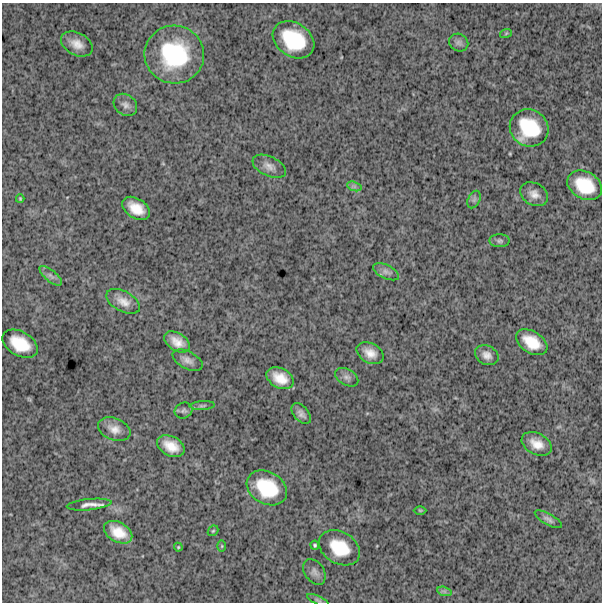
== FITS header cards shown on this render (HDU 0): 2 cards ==
NAXIS1  =                  600
NAXIS2  =                  600

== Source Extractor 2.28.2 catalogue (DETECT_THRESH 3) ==
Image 600 x 600 px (HDU 0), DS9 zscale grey, 1 PNG px = 1 image px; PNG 604 x 604 px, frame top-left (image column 1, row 600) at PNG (2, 3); each listed source drawn as its Kron ellipse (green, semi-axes under 4 px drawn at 4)
Background 1570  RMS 270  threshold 808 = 3 sigma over >= 5 px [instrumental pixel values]
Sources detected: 45; all 45 listed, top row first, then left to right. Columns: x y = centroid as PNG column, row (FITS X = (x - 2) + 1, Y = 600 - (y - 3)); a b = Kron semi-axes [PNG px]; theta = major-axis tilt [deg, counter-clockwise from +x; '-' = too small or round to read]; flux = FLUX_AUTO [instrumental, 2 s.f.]
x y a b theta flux
506 33 6 3 20 2.0e+04
293 40 22 16 -34 9.4e+05
459 43 10 8 -31 6.8e+04
77 44 17 11 -28 2.1e+05
174 55 30 29 - 1.6e+06
125 105 13 10 -38 9.8e+04
529 128 20 18 -33 8.3e+05
269 166 18 9 -25 1.4e+05
585 185 18 13 -29 6.1e+05
354 186 7 4 -19 4.4e+04
534 194 15 11 -29 1.6e+05
20 199 4 3 - 2.0e+04
474 200 9 6 63 4.9e+04
136 208 15 9 -32 3.1e+05
500 241 10 6 0 4.9e+04
386 272 14 6 -25 9.2e+04
51 276 13 5 -40 7.9e+04
123 301 18 10 -29 1.9e+05
177 342 14 9 -32 2.1e+05
532 342 17 10 -33 4.1e+05
20 344 19 12 -30 5.2e+05
370 353 14 9 -28 1.9e+05
487 355 12 9 -26 1.2e+05
188 360 16 8 -28 1.2e+05
347 377 12 8 -29 8.2e+04
280 378 14 9 -28 3.1e+05
202 405 12 4 3 4.4e+04
184 411 9 7 22 5.3e+04
301 414 12 7 -50 8.9e+04
114 429 17 11 -22 1.8e+05
537 444 16 10 -28 2.5e+05
171 446 15 9 -27 2.9e+05
267 488 21 16 -29 8.1e+05
89 505 22 5 6 1.4e+05
420 510 6 4 -1 2.1e+04
548 519 15 5 -29 7.1e+04
213 531 6 4 43 2.5e+04
118 532 15 10 -29 3.3e+05
315 545 4 4 - 3.0e+04
222 546 6 4 90 2.4e+04
178 547 4 4 - 1.8e+04
339 548 22 16 -31 6.1e+05
314 572 14 9 -55 9.8e+04
444 591 7 4 -18 4.4e+04
318 600 11 4 -25 3.9e+04